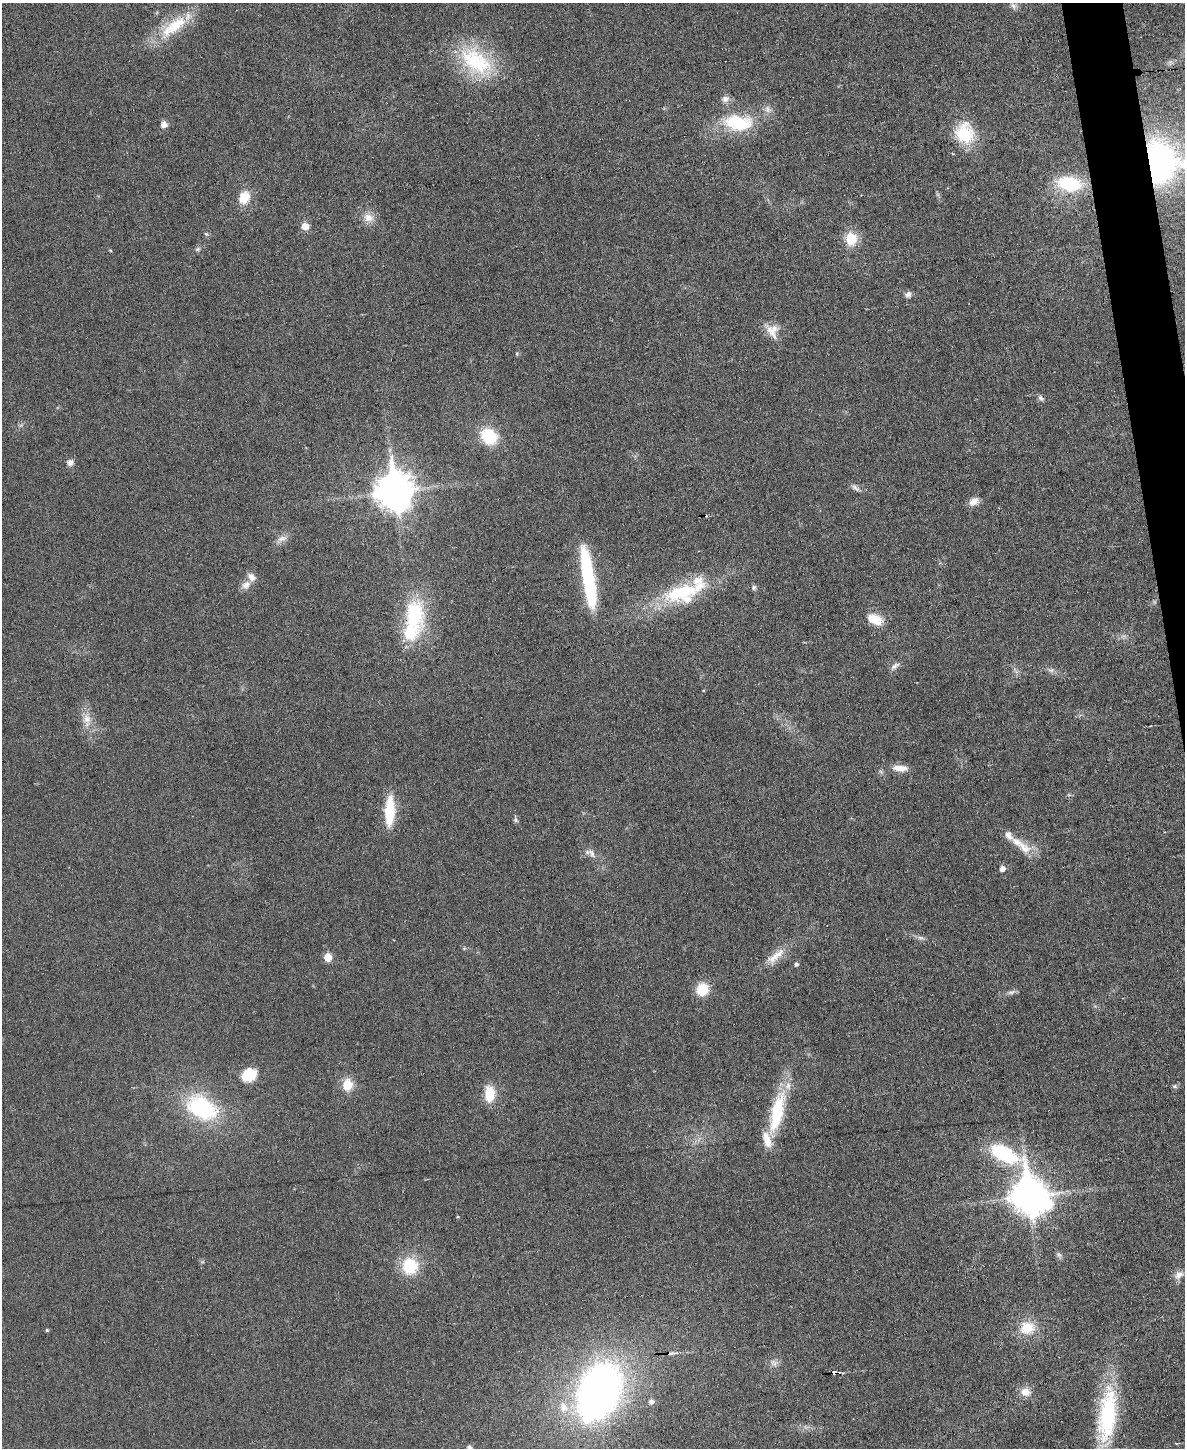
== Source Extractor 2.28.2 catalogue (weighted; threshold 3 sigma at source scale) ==
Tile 6 of 4 x 3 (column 2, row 2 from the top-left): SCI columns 1185-2367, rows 1578-3023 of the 4736 x 4713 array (HDU 1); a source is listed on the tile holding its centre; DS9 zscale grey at full resolution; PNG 1187 x 1450 px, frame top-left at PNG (2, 3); no overlay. Shown black and unused: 2% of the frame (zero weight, under 3 of 6 exposures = <1% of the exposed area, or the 3 px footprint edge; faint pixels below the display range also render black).
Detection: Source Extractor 2.28.2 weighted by HDU 2 'WHT'; one run over the whole footprint, this tile lists its part. Background 0.0307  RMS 0.004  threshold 0.0163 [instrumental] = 3 sigma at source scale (4.09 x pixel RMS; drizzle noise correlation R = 1.36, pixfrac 0.8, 0.05/0.05 arcsec/px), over >= 5 px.
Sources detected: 82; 2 inside a brighter object's white glare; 1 cosmic-ray / hot-pixel residue — not listed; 8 inside a brighter listed object's ellipse — not listed separately; the other 71 listed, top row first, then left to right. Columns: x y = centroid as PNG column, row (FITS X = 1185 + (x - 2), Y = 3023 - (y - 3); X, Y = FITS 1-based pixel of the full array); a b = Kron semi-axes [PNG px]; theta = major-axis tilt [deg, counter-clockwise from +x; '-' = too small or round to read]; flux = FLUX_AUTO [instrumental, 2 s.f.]
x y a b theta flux
1013 6 10 7 -61 1.3
174 26 48 16 38 16
476 61 51 30 -39 31
725 99 11 8 23 2
768 109 11 8 -57 2.1
738 122 36 19 -5 22
164 124 8 7 - 2
964 133 22 20 -83 18
1159 163 37 27 -84 100
1069 184 25 15 -9 21
244 197 16 12 64 6.9
368 218 14 12 -10 3.9
305 226 6 6 - 5.3
206 234 7 5 -22 0.66
851 239 15 12 -89 9
198 249 8 5 27 0.83
908 294 8 8 - 1.4
772 330 21 15 -58 5.2
517 354 5 3 - 0.4
1041 398 9 6 -49 1.1
489 436 16 13 -42 17
70 462 9 8 - 1.6
855 488 14 6 -36 1.5
394 491 13 11 -85 860
974 501 14 9 30 2.8
282 539 15 8 23 2.4
246 585 14 10 40 2.6
589 585 50 13 -81 32
754 587 7 7 - 0.89
681 592 51 21 17 28
414 613 46 29 -82 28
875 619 19 12 -26 7.1
895 666 14 6 35 1.6
1051 670 9 6 8 1.2
87 719 14 12 -78 4.2
900 768 20 7 -4 4.4
389 811 32 10 87 15
515 820 8 4 -82 0.78
1024 848 23 13 -39 6.1
592 853 15 7 -56 2.2
1002 868 5 5 - 2.4
921 938 11 4 -5 1.1
464 948 6 4 18 0.45
776 956 33 9 41 6
328 957 5 5 - 7.9
796 964 5 5 - 0.94
702 989 13 11 51 9.8
1011 992 11 5 17 1.2
249 1075 19 15 34 8.1
347 1085 7 7 - 11
1175 1086 7 5 -20 0.67
489 1094 19 11 -89 8.5
202 1108 29 19 -29 43
777 1113 56 15 76 24
1004 1154 59 16 -33 36
1028 1196 12 10 -85 760
457 1217 4 2 - 0.33
1059 1255 8 6 -33 1
410 1266 16 14 -82 17
1179 1275 14 10 42 2.8
1027 1328 21 17 8 9.2
47 1330 4 4 - 0.47
671 1353 15 3 3 1.2
774 1363 10 9 - 1.9
834 1373 4 3 - 13
599 1392 38 26 67 280
1025 1392 12 10 -19 3.9
651 1402 7 6 - 1.6
564 1407 18 13 -53 7.1
1107 1416 66 21 83 40
469 1447 5 5 - 1.2
Overlapping masked pixels (flux is a lower limit): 2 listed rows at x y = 1159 163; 834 1373
Isophote crosses this tile's border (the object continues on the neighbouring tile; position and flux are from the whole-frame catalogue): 2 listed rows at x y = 1107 1416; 469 1447